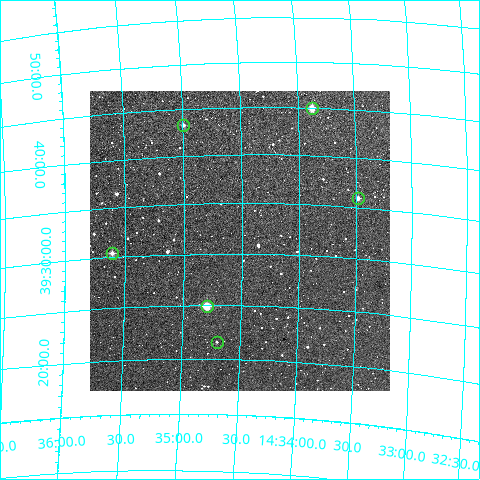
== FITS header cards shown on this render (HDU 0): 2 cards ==
NAXIS1  =                  300
NAXIS2  =                  300

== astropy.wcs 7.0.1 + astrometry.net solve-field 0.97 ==
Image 300 x 300 px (HDU 0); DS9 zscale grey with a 90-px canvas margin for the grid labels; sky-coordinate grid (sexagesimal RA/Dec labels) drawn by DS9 from the SOLVED WCS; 6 Tycho-2 reference stars matched to detected sources circled (green)
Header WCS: RA---TAN/DEC--TAN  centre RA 14:34:30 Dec +39:32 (218.63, +39.53 deg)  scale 6 arcsec/px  FOV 30.0' x 30.0'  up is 0 deg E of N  parity normal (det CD < 0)
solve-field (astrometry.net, Tycho-2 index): VERIFIED the header's WCS against the Tycho-2 star catalogue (verified at 2 index scales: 6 matches each, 0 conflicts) and refined it, rather than solving blind
Solved WCS: RA---TAN-SIP/DEC--TAN-SIP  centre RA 14:34:31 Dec +39:31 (218.63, +39.52 deg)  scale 6.01 x 5.93 arcsec/px (non-square pixels)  FOV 30.0' x 29.7'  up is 0 deg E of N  parity normal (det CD < 0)
The solver's refit moves the header's centre by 27 arcsec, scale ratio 1.001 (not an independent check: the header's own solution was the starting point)
Tycho-2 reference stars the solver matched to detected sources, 6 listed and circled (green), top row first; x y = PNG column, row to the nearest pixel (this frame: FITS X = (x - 90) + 1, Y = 300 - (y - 91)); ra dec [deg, ICRS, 3 dp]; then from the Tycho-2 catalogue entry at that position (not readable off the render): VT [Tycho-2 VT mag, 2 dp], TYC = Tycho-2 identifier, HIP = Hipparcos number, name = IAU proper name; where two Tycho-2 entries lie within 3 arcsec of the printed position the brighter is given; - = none
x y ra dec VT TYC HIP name
312 108 218.469 +39.750 9.71 3036-136-1 - -
183 125 218.748 +39.722 11.66 3036-392-1 - -
358 198 218.371 +39.599 10.84 3036-242-1 - -
112 253 218.902 +39.507 11.08 3036-4-1 - -
207 306 218.699 +39.416 9.02 3036-226-1 71291 -
217 342 218.675 +39.360 12.37 3036-42-1 - -